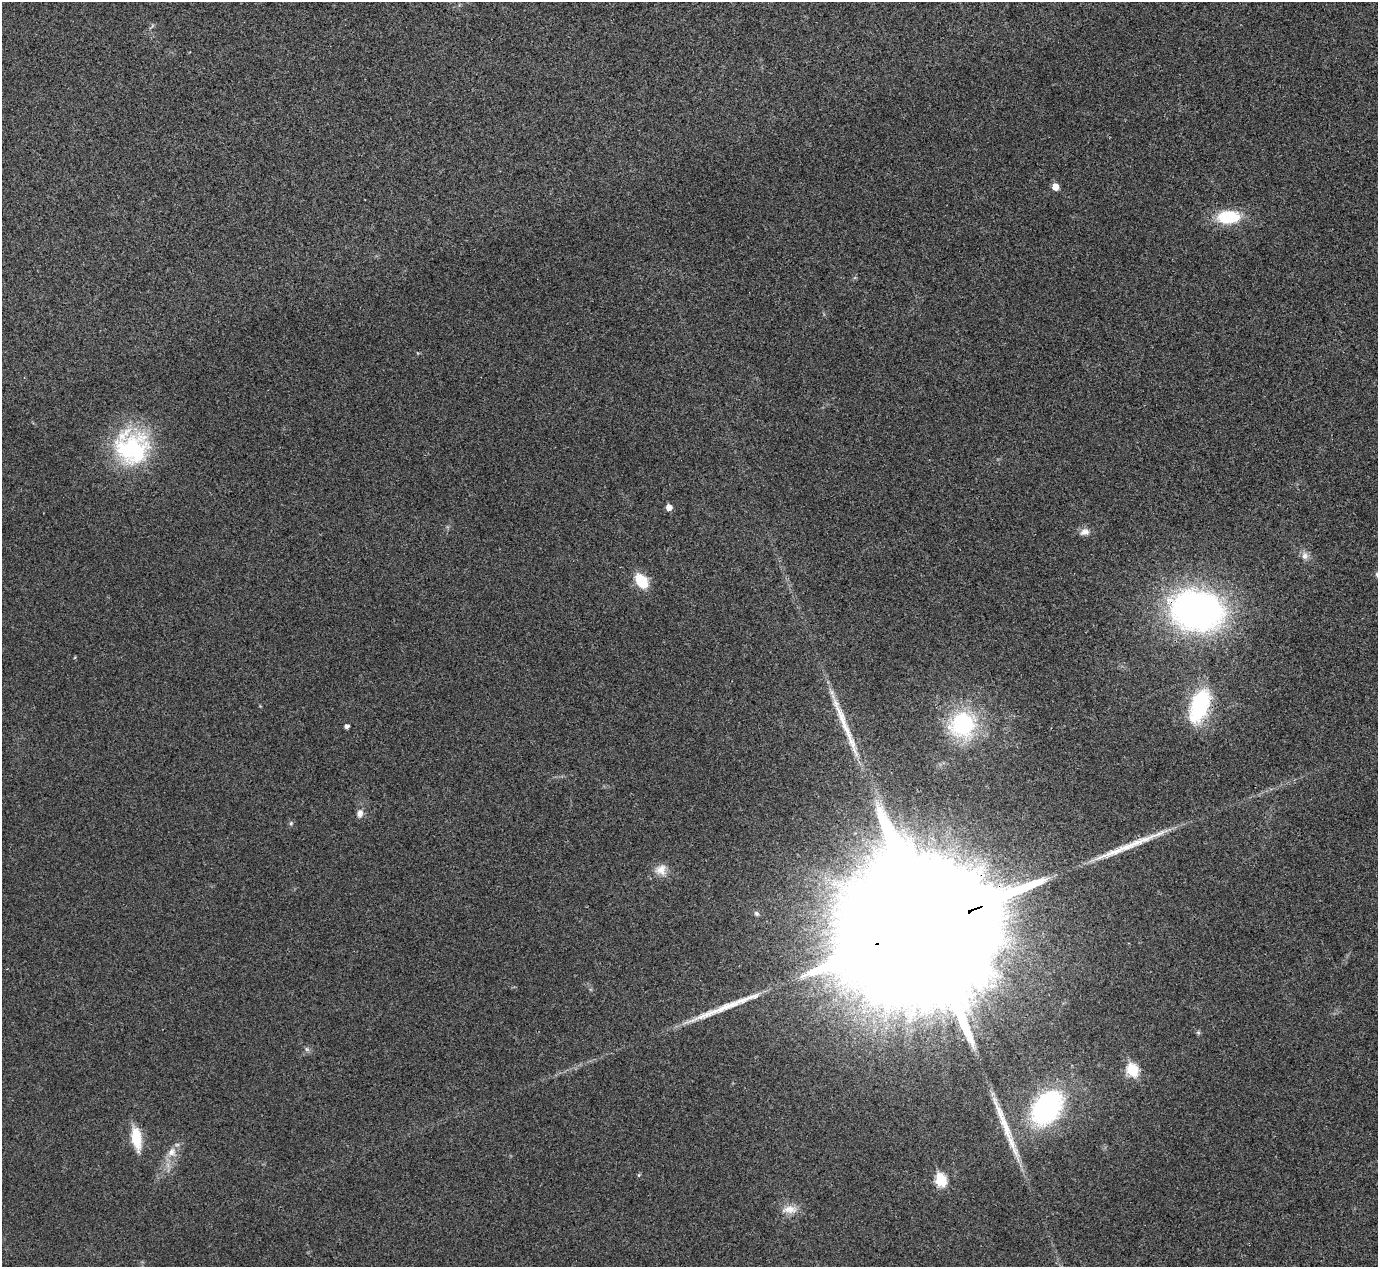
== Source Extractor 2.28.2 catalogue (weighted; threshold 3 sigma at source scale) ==
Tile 10 of 4 x 4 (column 2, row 3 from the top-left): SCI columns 1382-2757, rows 1423-2687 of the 5517 x 5505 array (HDU 1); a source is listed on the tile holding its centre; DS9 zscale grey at full resolution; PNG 1380 x 1269 px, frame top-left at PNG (2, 2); no overlay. Shown black and unused: <1% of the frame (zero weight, under 3 of 4 exposures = <1% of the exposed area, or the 3 px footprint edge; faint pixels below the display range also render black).
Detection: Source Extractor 2.28.2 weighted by HDU 2 'WHT'; one run over the whole footprint, this tile lists its part. Background 0.0197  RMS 0.0059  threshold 0.0265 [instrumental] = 3 sigma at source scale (4.5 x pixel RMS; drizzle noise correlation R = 1.50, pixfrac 1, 0.05/0.05 arcsec/px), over >= 5 px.
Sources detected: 30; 3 long thin detections or spike segments (spike, bleed or trail) — not listed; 1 inside a brighter listed object's ellipse — not listed separately; the other 26 listed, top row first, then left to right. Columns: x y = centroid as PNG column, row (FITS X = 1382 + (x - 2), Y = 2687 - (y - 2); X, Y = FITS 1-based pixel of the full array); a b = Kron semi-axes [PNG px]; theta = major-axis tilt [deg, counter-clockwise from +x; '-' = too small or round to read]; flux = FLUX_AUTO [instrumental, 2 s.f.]
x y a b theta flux
1055 187 5 5 - 6.6
1228 217 26 15 3 25
132 449 45 40 17 66
669 507 5 5 - 4.2
1085 532 14 8 13 3.4
1305 556 10 9 - 3
641 581 13 9 -55 20
1197 610 50 37 -12 210
1199 706 35 17 70 52
963 724 31 29 46 57
347 726 4 4 - 2
848 734 59 8 -68 19
360 813 12 8 83 3.1
291 823 6 4 47 0.85
661 870 14 14 - 6.2
756 913 6 5 - 1.2
924 927 70 31 20 89000
1198 1032 6 4 -19 0.84
307 1049 7 4 -89 1.1
1132 1070 7 6 - 44
1047 1108 37 25 53 96
136 1138 25 10 -82 16
172 1152 13 10 59 5.2
639 1175 5 4 - 0.64
941 1180 7 6 - 41
789 1209 20 10 -2 6.3
Overlapping masked pixels (flux is a lower limit): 2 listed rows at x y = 1197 610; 924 927